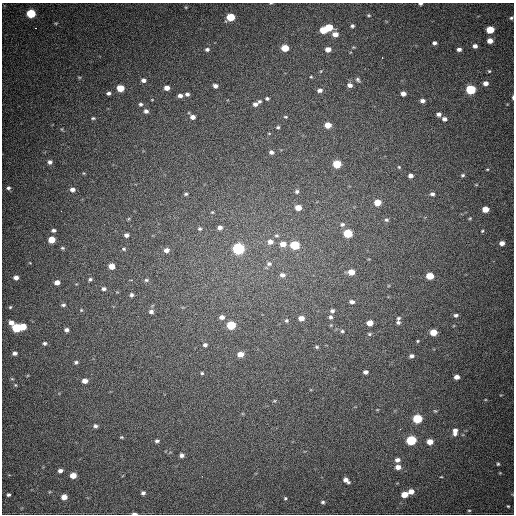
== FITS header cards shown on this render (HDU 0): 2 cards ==
NAXIS1  =                  512
NAXIS2  =                  512

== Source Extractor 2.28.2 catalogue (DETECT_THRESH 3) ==
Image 512 x 512 px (HDU 0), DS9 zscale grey, 1 PNG px = 1 image px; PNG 516 x 516 px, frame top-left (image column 1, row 512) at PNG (2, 3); no overlay
Background 683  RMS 19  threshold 58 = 3 sigma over >= 5 px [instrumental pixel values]
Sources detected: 167; all 167 listed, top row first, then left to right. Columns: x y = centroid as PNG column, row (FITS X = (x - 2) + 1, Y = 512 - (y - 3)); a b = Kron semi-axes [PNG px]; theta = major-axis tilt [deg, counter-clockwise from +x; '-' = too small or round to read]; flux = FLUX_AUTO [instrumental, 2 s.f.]
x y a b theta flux
271 3 4 2 - 800
420 4 4 3 - 2500
186 7 5 3 - 1100
31 13 5 5 - 67000
369 15 5 4 - 1400
230 17 5 5 - 45000
511 18 4 4 - 1700
56 23 5 3 - 1200
352 26 4 3 - 2400
329 27 6 5 - 38000
35 28 3 2 - 8000
323 30 5 4 - 29000
490 30 5 5 - 35000
335 34 6 5 - 9500
490 41 5 4 - 9500
434 43 4 4 - 3600
475 46 4 4 - 4700
285 48 5 5 - 28000
207 49 5 4 - 2900
328 49 5 4 - 9700
459 49 4 4 - 4000
382 57 3 2 - 2100
321 71 5 3 - 1200
489 71 4 4 - 1600
79 77 6 3 -18 1400
311 77 4 4 - 1200
143 80 5 4 - 4800
358 80 6 5 - 2300
485 83 6 5 - 6700
350 85 6 5 - 5700
215 86 4 4 - 4700
120 88 5 5 - 30000
167 88 5 4 - 9500
320 90 5 4 - 5000
471 90 6 5 - 93000
108 93 5 4 - 3300
187 94 4 4 - 3300
403 94 4 4 - 6900
180 96 5 4 - 4600
513 97 4 2 - 1800
267 98 5 4 - 2200
259 101 5 4 - 2200
422 101 5 4 - 4700
141 104 5 4 - 2600
255 104 5 5 - 4800
146 111 5 5 - 4200
439 114 5 4 - 4400
192 117 5 4 - 6100
285 117 5 4 - 1600
93 118 6 4 8 1800
444 119 5 4 - 4600
328 125 5 5 - 17000
278 127 4 3 - 1900
62 129 5 3 - 1100
271 152 6 5 - 3900
50 162 5 5 - 4000
337 164 5 5 - 48000
399 167 5 4 - 1400
487 169 4 3 - 1100
463 175 5 4 - 2000
410 176 4 4 - 5300
8 188 5 4 - 2700
72 189 5 5 - 5400
297 191 5 5 - 3100
186 194 6 4 17 2100
432 194 5 4 - 3300
377 203 5 5 - 20000
298 208 5 4 - 16000
485 209 5 4 - 15000
61 211 2 2 - 2300
212 212 4 4 - 1300
470 218 4 4 - 1400
386 220 6 4 9 2300
342 224 7 6 - 3600
220 227 6 5 - 5000
200 229 6 5 - 2400
53 230 4 3 - 2800
482 231 4 4 - 1500
348 233 5 5 - 60000
126 235 5 4 - 4500
276 235 7 6 - 2400
52 240 5 5 - 22000
270 242 6 6 - 7600
502 243 5 5 - 7500
283 244 6 5 - 12000
295 245 6 5 - 68000
62 248 5 4 - 1900
124 249 6 5 - 1900
239 249 6 5 - 210000
166 250 6 5 - 7300
30 263 4 2 - 870
269 264 7 6 - 4000
112 266 5 4 - 14000
351 272 5 5 - 15000
282 275 7 6 - 5700
430 276 5 5 - 30000
16 278 4 4 - 6700
90 279 5 4 - 2300
146 280 6 5 - 2200
57 282 5 4 - 8100
104 289 6 5 - 3400
131 295 5 4 - 2800
352 302 5 4 - 4700
63 305 6 4 19 2500
10 307 4 3 - 1300
81 310 5 4 - 1500
332 311 5 4 - 3200
151 312 6 5 - 4200
456 315 5 4 - 2700
222 317 6 5 - 6100
330 317 6 5 - 3000
301 318 5 4 - 11000
398 318 5 4 - 1700
286 320 5 5 - 2200
11 322 6 5 - 8300
398 322 5 5 - 2800
370 323 5 4 - 15000
231 325 5 5 - 58000
23 327 5 5 - 23000
16 328 5 5 - 73000
67 330 4 4 - 4400
342 331 5 4 - 1900
433 332 5 4 - 24000
369 334 5 4 - 2000
417 341 3 3 - 1200
45 343 5 4 - 2600
205 345 5 5 - 3200
317 347 5 4 - 1900
15 353 5 4 - 4100
240 354 5 4 - 13000
411 356 5 4 - 3600
76 362 5 4 - 2400
365 372 4 4 - 4300
202 373 4 4 - 1600
457 377 5 4 - 7100
12 379 6 3 -18 1400
85 381 5 4 - 8800
15 385 5 5 - 1500
274 401 5 3 - 1200
435 411 4 4 - 1400
417 419 6 5 - 70000
95 426 5 5 - 3000
400 429 3 2 - 2900
455 432 10 6 85 8400
121 437 4 3 - 1400
411 440 6 5 - 100000
157 441 5 3 - 2700
430 442 5 5 - 13000
182 455 4 4 - 4300
397 460 6 5 - 5500
498 464 4 4 - 1700
398 467 6 5 - 8400
60 471 5 4 - 4300
73 475 5 4 - 16000
202 476 2 2 - 3000
441 477 3 2 - 900
346 480 7 4 -38 6900
411 492 5 5 - 9300
143 493 5 4 - 3100
404 494 5 4 - 17000
8 495 4 3 - 2500
64 497 5 4 - 11000
285 498 5 4 - 1600
323 502 5 4 - 2300
508 506 3 2 - 1200
469 510 4 3 - 1100
134 514 5 2 - 2800
At the frame edge (FLAGS 8, measured only in part): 4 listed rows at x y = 271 3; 420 4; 513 97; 134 514